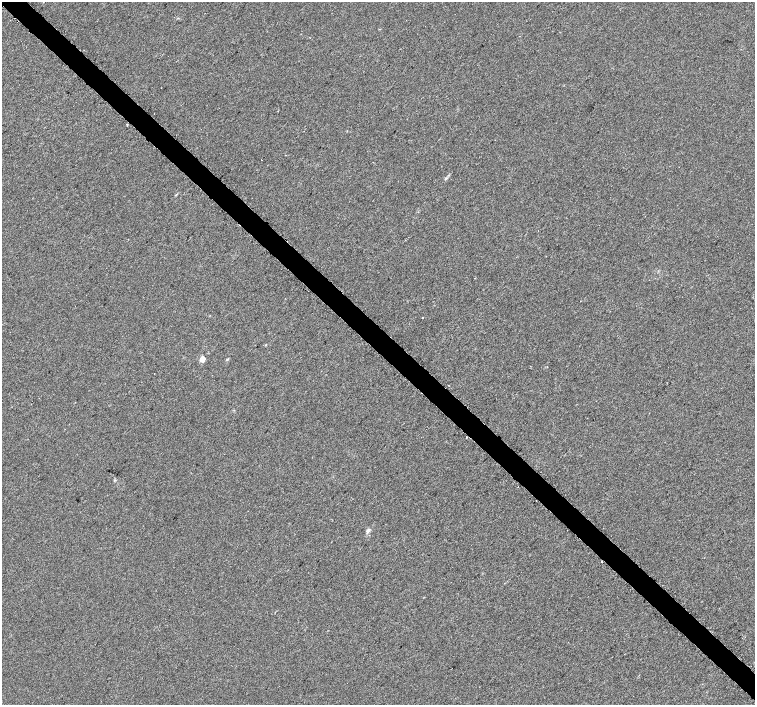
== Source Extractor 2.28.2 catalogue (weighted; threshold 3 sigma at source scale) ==
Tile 6 of 4 x 4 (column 2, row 2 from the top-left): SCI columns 1560-3065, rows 3019-4424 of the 6096 x 6087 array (HDU 1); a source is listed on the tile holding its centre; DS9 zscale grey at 2 x 2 block average (1 PNG px = mean of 2 x 2 image px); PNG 757 x 707 px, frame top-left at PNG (2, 2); no overlay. Shown black and unused: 4% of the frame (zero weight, under 2 of 3 exposures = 2% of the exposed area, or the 3 px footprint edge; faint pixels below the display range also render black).
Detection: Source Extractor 2.28.2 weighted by HDU 2 'WHT'; one run over the whole footprint, this tile lists its part. Background 0.00785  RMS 0.0056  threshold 0.0252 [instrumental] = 3 sigma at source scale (4.5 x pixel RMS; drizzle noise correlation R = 1.50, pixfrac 1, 0.0396/0.0396 arcsec/px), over >= 5 px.
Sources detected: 13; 5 cosmic-ray / hot-pixel residue — not listed; the other 8 listed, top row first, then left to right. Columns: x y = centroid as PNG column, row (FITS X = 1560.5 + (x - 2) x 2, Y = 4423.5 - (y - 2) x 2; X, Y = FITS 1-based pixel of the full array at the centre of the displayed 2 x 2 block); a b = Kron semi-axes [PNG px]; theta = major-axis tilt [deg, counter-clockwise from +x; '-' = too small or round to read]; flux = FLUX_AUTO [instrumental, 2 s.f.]
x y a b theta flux
261 160 2 2 - 1.7
446 178 4 3 - 1.5
176 195 3 2 - 0.95
538 231 2 2 - 0.44
422 317 2 2 - 1.4
265 345 3 2 - 0.69
202 359 3 2 - 31
368 530 6 4 42 2.9